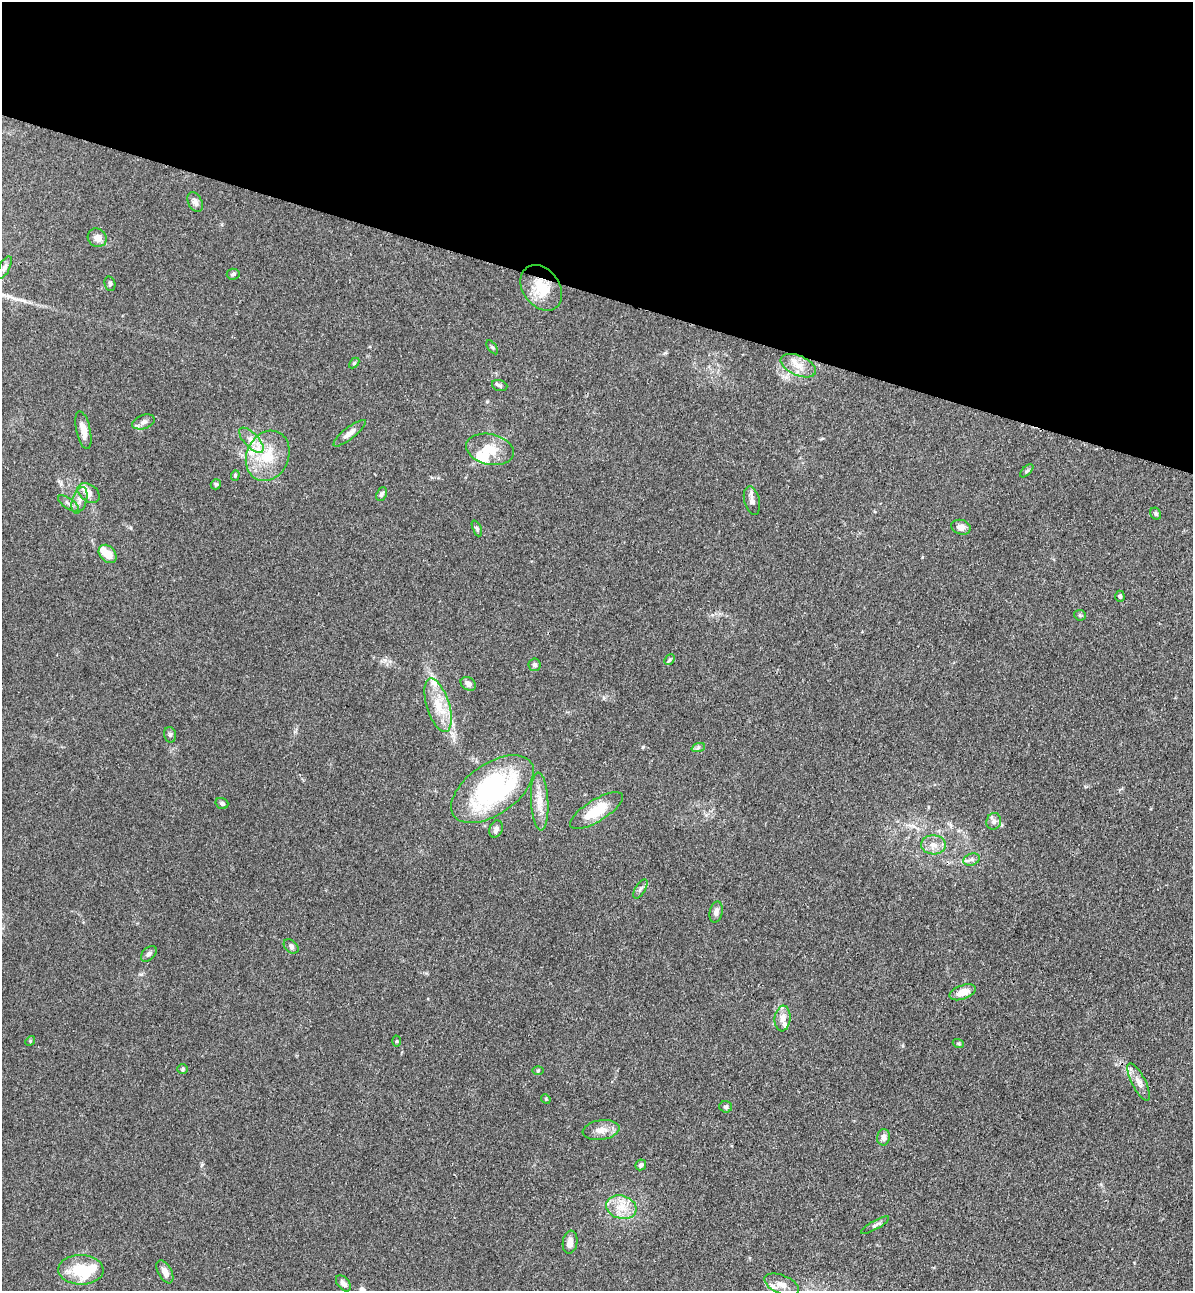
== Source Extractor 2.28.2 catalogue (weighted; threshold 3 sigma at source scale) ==
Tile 2 of 4 x 4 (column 2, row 1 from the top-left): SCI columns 1544-2734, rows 3903-5191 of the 5346 x 5227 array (HDU 1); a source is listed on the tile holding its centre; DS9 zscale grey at full resolution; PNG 1195 x 1293 px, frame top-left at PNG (2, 2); each listed source drawn as its Kron ellipse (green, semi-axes under 4 px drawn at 4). Shown black and unused: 23% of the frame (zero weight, under 3 of 4 exposures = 6% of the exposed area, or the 3 px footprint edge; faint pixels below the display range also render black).
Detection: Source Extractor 2.28.2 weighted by HDU 2 'WHT'; one run over the whole footprint, this tile lists its part. Background 0.0962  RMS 0.0061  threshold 0.0274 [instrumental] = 3 sigma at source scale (4.5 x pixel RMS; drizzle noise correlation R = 1.50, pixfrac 1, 0.05/0.05 arcsec/px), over >= 5 px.
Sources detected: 80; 3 inside a brighter object's white glare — neither listed nor drawn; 9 inside a brighter listed object's ellipse — not listed separately; the other 68 listed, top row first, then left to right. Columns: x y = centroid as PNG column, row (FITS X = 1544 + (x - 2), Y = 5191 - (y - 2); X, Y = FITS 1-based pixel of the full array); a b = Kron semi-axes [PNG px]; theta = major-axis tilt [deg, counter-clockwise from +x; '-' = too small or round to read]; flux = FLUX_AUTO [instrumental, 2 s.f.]
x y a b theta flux
195 202 10 7 -64 2.8
97 238 10 9 - 3.9
4 268 12 5 64 2
233 274 6 5 - 1.1
110 284 7 5 -76 1
541 288 25 18 -54 17
492 347 8 4 -54 0.9
354 363 6 4 45 0.71
798 366 19 10 -24 7.3
500 385 8 5 -17 1.2
143 422 12 7 18 2.6
83 430 19 7 -77 5.5
350 433 20 6 38 3.8
251 440 16 7 -46 5.4
490 449 24 15 -12 13
268 456 26 21 66 21
1027 471 8 3 45 0.84
235 475 5 4 - 0.74
216 484 5 5 - 1.1
89 493 12 8 -34 4.9
381 494 7 5 65 1.5
79 500 14 7 72 3.6
752 501 14 7 -77 2.9
69 503 12 5 -34 2
1156 514 6 5 - 1
961 527 10 7 -15 3.6
477 528 8 4 -68 0.99
108 554 10 7 -48 6.6
1120 596 5 4 - 1.2
1080 615 6 5 - 0.87
670 660 6 4 49 0.91
535 665 6 6 - 1.8
468 684 8 6 -35 3.2
438 705 28 11 -73 14
170 735 8 6 -75 1.4
698 748 7 4 19 1.1
492 789 47 25 35 96
540 801 29 8 -87 8.7
222 803 6 5 - 1.5
596 811 30 11 32 17
994 821 8 7 - 2.2
496 829 9 6 71 2.1
933 845 12 9 -3 4.9
972 859 8 5 18 2
640 889 11 5 58 1.7
716 912 11 6 77 2.5
291 946 8 6 -42 1.7
149 954 9 6 44 1.7
962 992 14 7 20 6.4
783 1018 13 8 85 3.9
30 1041 5 4 - 0.66
396 1041 5 3 - 0.63
958 1043 5 3 - 0.73
183 1069 5 5 - 0.94
538 1071 6 4 1 0.67
1139 1082 20 7 -63 4.6
546 1099 5 4 - 0.61
726 1107 6 5 - 1.2
601 1130 18 10 8 5.7
883 1137 8 6 80 2.7
641 1165 6 5 - 1.8
621 1207 15 11 -17 9.1
875 1225 16 3 29 1.6
570 1242 11 7 82 3.6
81 1270 22 15 -1 20
165 1272 12 7 -61 3.7
343 1283 9 5 -50 2.4
782 1285 18 9 -22 5.4
Overlapping masked pixels (flux is a lower limit): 1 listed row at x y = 541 288
Unlisted compact peaks at least as high as the median listed source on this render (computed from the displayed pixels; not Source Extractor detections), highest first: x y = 643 747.